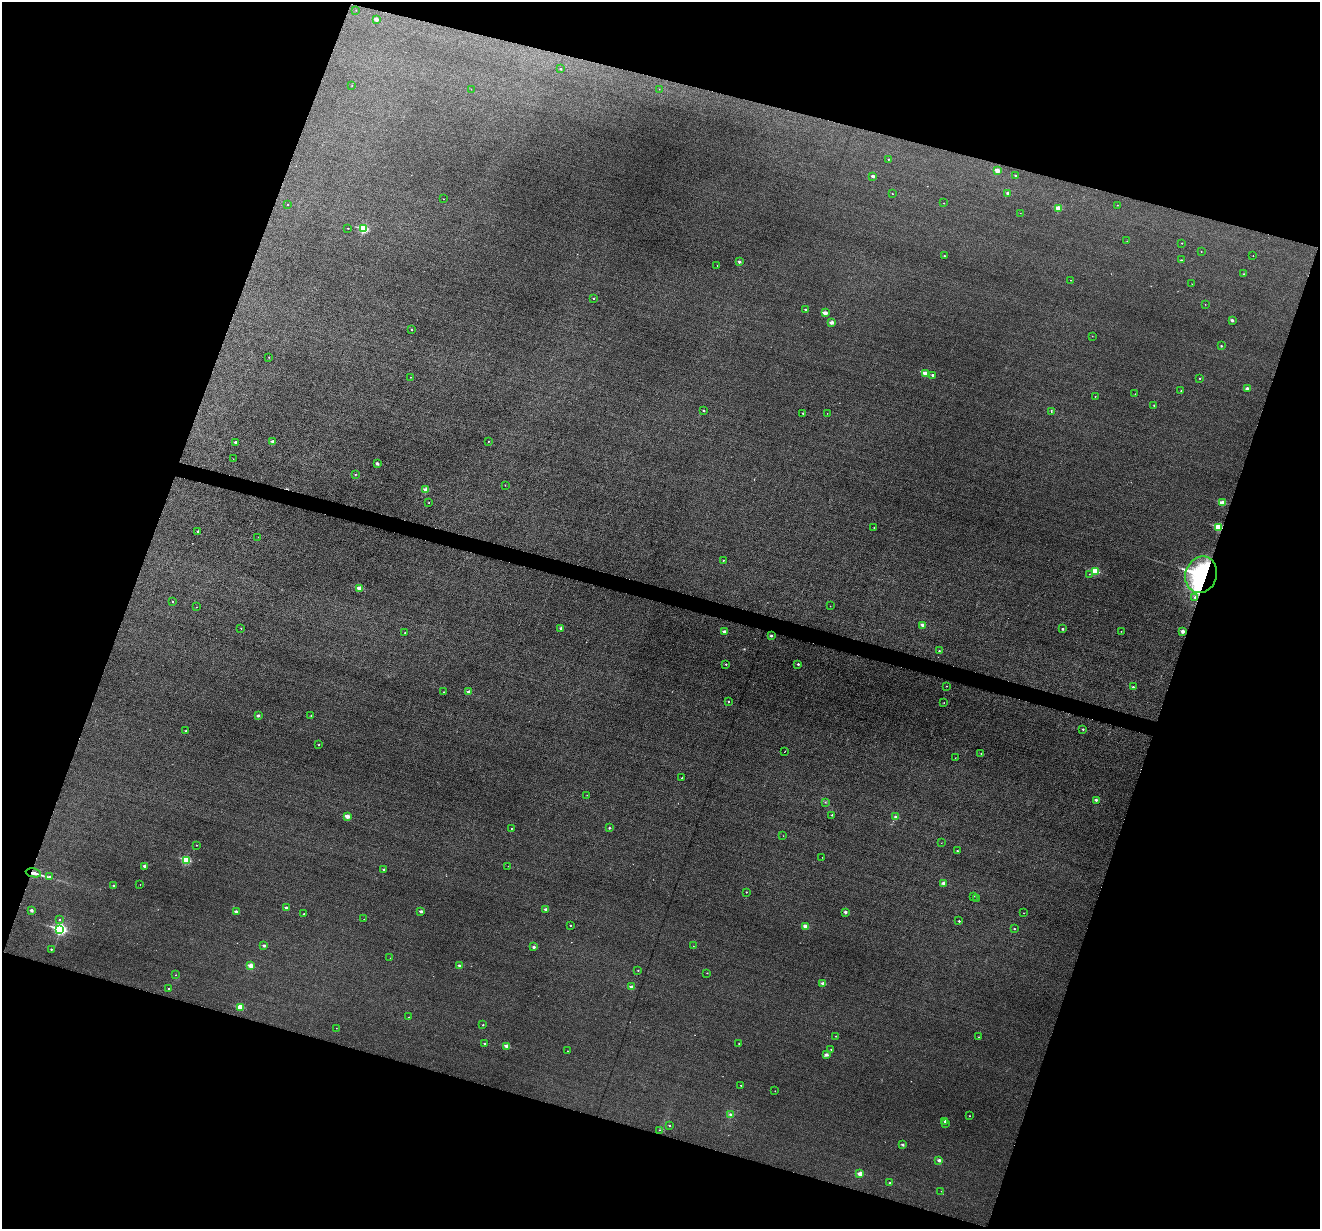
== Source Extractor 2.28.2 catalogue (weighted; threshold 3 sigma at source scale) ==
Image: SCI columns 1-5271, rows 131-5035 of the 5274 x 5294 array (HDU 1 of 3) = the unmasked area's bounding box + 8 px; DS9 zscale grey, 4 x 4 block average (1 PNG px = mean of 4 x 4 image px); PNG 1322 x 1231 px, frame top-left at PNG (2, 2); each listed source drawn as its Kron ellipse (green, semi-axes under 4 px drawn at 4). Shown black and unused: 37% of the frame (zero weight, under 3 of 6 exposures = <1% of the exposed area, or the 3 px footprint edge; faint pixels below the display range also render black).
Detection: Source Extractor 2.28.2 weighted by HDU 2 'WHT'. Background 0.0399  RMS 0.0054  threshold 0.0222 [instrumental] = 3 sigma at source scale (4.09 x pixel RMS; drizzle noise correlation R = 1.36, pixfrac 0.8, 0.05/0.05 arcsec/px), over >= 5 px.
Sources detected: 190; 3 too faint to see at this stretch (4 x 4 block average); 1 cosmic-ray / hot-pixel residue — neither listed nor drawn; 3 coinciding with a brighter row at this scale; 1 inside a brighter listed object's ellipse — not listed separately; the other 182 listed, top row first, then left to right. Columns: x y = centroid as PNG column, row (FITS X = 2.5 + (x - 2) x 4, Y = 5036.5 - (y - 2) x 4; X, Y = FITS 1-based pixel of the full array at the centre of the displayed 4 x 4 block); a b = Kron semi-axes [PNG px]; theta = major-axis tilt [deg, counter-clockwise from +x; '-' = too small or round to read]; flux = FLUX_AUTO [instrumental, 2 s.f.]
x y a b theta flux
356 10 2 2 - 0.68
376 19 2 2 - 14
561 69 2 2 - 2.6
352 85 2 2 - 1.1
471 89 2 2 - 0.55
659 89 2 2 - 0.58
888 159 2 2 - 2.1
997 170 2 2 - 43
1015 175 2 2 - 4
873 176 2 2 - 14
1007 193 2 2 - 6.5
892 194 2 2 - 0.97
443 199 2 2 - 0.56
944 203 2 2 - 1.1
288 204 2 2 - 1.4
1117 205 2 2 - 0.89
1058 208 2 2 - 56
1020 213 2 2 - 0.48
348 228 2 2 - 1.6
363 229 3 2 - 150
1127 241 2 2 - 0.76
1182 243 2 2 - 1.8
1201 252 2 2 - 0.61
944 256 2 2 - 2.7
1253 256 2 2 - 0.64
1181 260 2 2 - 1.7
739 262 2 2 - 8.3
717 266 2 2 - 0.6
1244 274 2 2 - 3.1
1071 280 2 2 - 0.9
1192 284 2 2 - 0.54
594 298 2 2 - 2
1205 304 2 2 - 0.61
806 310 2 2 - 11
825 313 2 2 - 31
1232 320 2 2 - 11
832 322 2 2 - 17
411 330 2 2 - 1.7
1092 336 2 2 - 0.99
1221 346 2 2 - 3.7
269 357 2 2 - 0.73
925 373 2 2 - 46
932 375 2 2 - 6.1
410 377 2 2 - 1.2
1200 378 2 2 - 1.6
1247 388 2 2 - 6.2
1181 391 2 2 - 2.4
1135 394 2 2 - 0.5
1095 396 2 2 - 1.2
1154 405 2 2 - 2.5
704 410 2 2 - 4.3
1051 411 2 2 - 0.87
803 413 2 2 - 4.2
827 413 2 2 - 0.58
273 441 2 2 - 15
488 441 2 2 - 1.1
236 442 2 2 - 8.9
233 459 2 2 - 0.86
377 463 2 2 - 11
355 474 2 2 - 1.7
505 485 2 2 - 0.92
426 490 2 2 - 40
429 503 2 2 - 0.77
1222 503 2 2 - 56
1218 527 2 2 - 120
874 528 2 2 - 2.2
198 531 2 2 - 5
258 537 2 2 - 0.54
723 560 2 2 - 2.5
1095 571 2 2 - 100
1089 574 2 2 - 1.1
1201 575 18 15 72 340
359 588 2 2 - 46
1195 597 2 2 - 2.4
172 602 2 2 - 1.1
830 606 2 2 - 0.54
197 607 2 2 - 0.54
923 625 2 2 - 19
241 628 2 2 - 1.4
561 628 2 2 - 11
1063 629 2 2 - 5.3
1121 631 2 2 - 0.74
1183 631 2 2 - 20
724 632 2 2 - 16
405 633 2 2 - 2.1
771 636 2 2 - 6.2
939 651 2 2 - 3.2
726 664 2 2 - 2.2
798 664 2 2 - 4.8
946 686 2 2 - 0.73
1133 687 2 2 - 5.7
444 692 2 2 - 1.3
469 692 2 2 - 15
728 702 2 2 - 1.7
944 703 2 2 - 0.72
258 716 2 2 - 9.3
311 716 2 2 - 2.4
1083 729 2 2 - 3.3
186 731 2 2 - 5.3
319 745 2 2 - 2.4
785 751 2 2 - 1.3
981 753 2 2 - 0.74
955 758 2 2 - 0.65
682 778 2 2 - 3
587 795 2 2 - 0.74
1096 800 2 2 - 8.9
825 802 2 2 - 0.85
832 815 2 2 - 3.3
347 816 2 2 - 30
896 817 3 3 - 3.7
511 828 2 2 - 1.2
609 828 2 2 - 4
783 836 2 2 - 0.67
941 843 2 2 - 0.73
197 845 2 2 - 1.1
957 851 2 2 - 2.7
822 857 2 2 - 0.67
186 860 2 2 - 150
145 866 2 2 - 16
508 866 2 2 - 0.49
384 869 2 2 - 6.5
33 873 8 3 -12 13
49 877 3 2 - 6.2
943 883 2 2 - 15
140 885 2 2 - 0.71
114 886 2 2 - 6.4
746 892 2 2 - 2.1
974 896 2 2 - 0.93
976 898 2 2 - 0.83
286 908 2 2 - 9.4
545 909 2 2 - 5.8
31 910 2 2 - 14
236 911 2 2 - 12
421 911 2 2 - 11
845 912 2 2 - 12
1023 913 2 2 - 0.63
304 914 2 2 - 2.4
59 919 2 2 - 1.2
364 919 2 2 - 0.53
959 921 2 2 - 4.5
570 925 2 2 - 2.8
805 926 2 2 - 30
60 929 3 2 - 480
1014 929 2 2 - 3.5
264 946 2 2 - 10
693 946 2 2 - 0.66
534 947 2 2 - 9.7
51 949 2 2 - 2.5
390 958 2 2 - 0.45
251 966 2 2 - 41
459 966 2 2 - 11
638 970 2 2 - 1.9
707 973 2 2 - 1.4
176 975 2 2 - 1.2
823 984 2 2 - 22
632 987 2 2 - 19
168 989 2 2 - 2
240 1007 2 2 - 59
409 1017 2 2 - 1.3
483 1025 2 2 - 2.7
336 1028 2 2 - 0.57
835 1036 2 2 - 1.5
979 1037 2 2 - 1.7
484 1043 2 2 - 2.6
739 1044 2 2 - 1.8
507 1046 2 2 - 39
831 1049 2 2 - 1.5
567 1051 2 2 - 0.9
827 1055 2 2 - 13
741 1085 2 2 - 0.97
775 1091 2 2 - 0.78
730 1114 3 2 - 3.5
969 1116 2 2 - 1.7
945 1121 2 2 - 6.4
946 1123 2 2 - 2.4
669 1125 2 2 - 2.9
659 1130 2 2 - 0.84
903 1145 2 2 - 9.1
939 1160 2 2 - 13
860 1174 2 2 - 34
890 1183 2 2 - 2.3
941 1191 2 2 - 0.57
Overlapping masked pixels (flux is a lower limit): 3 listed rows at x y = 1218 527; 1201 575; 33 873